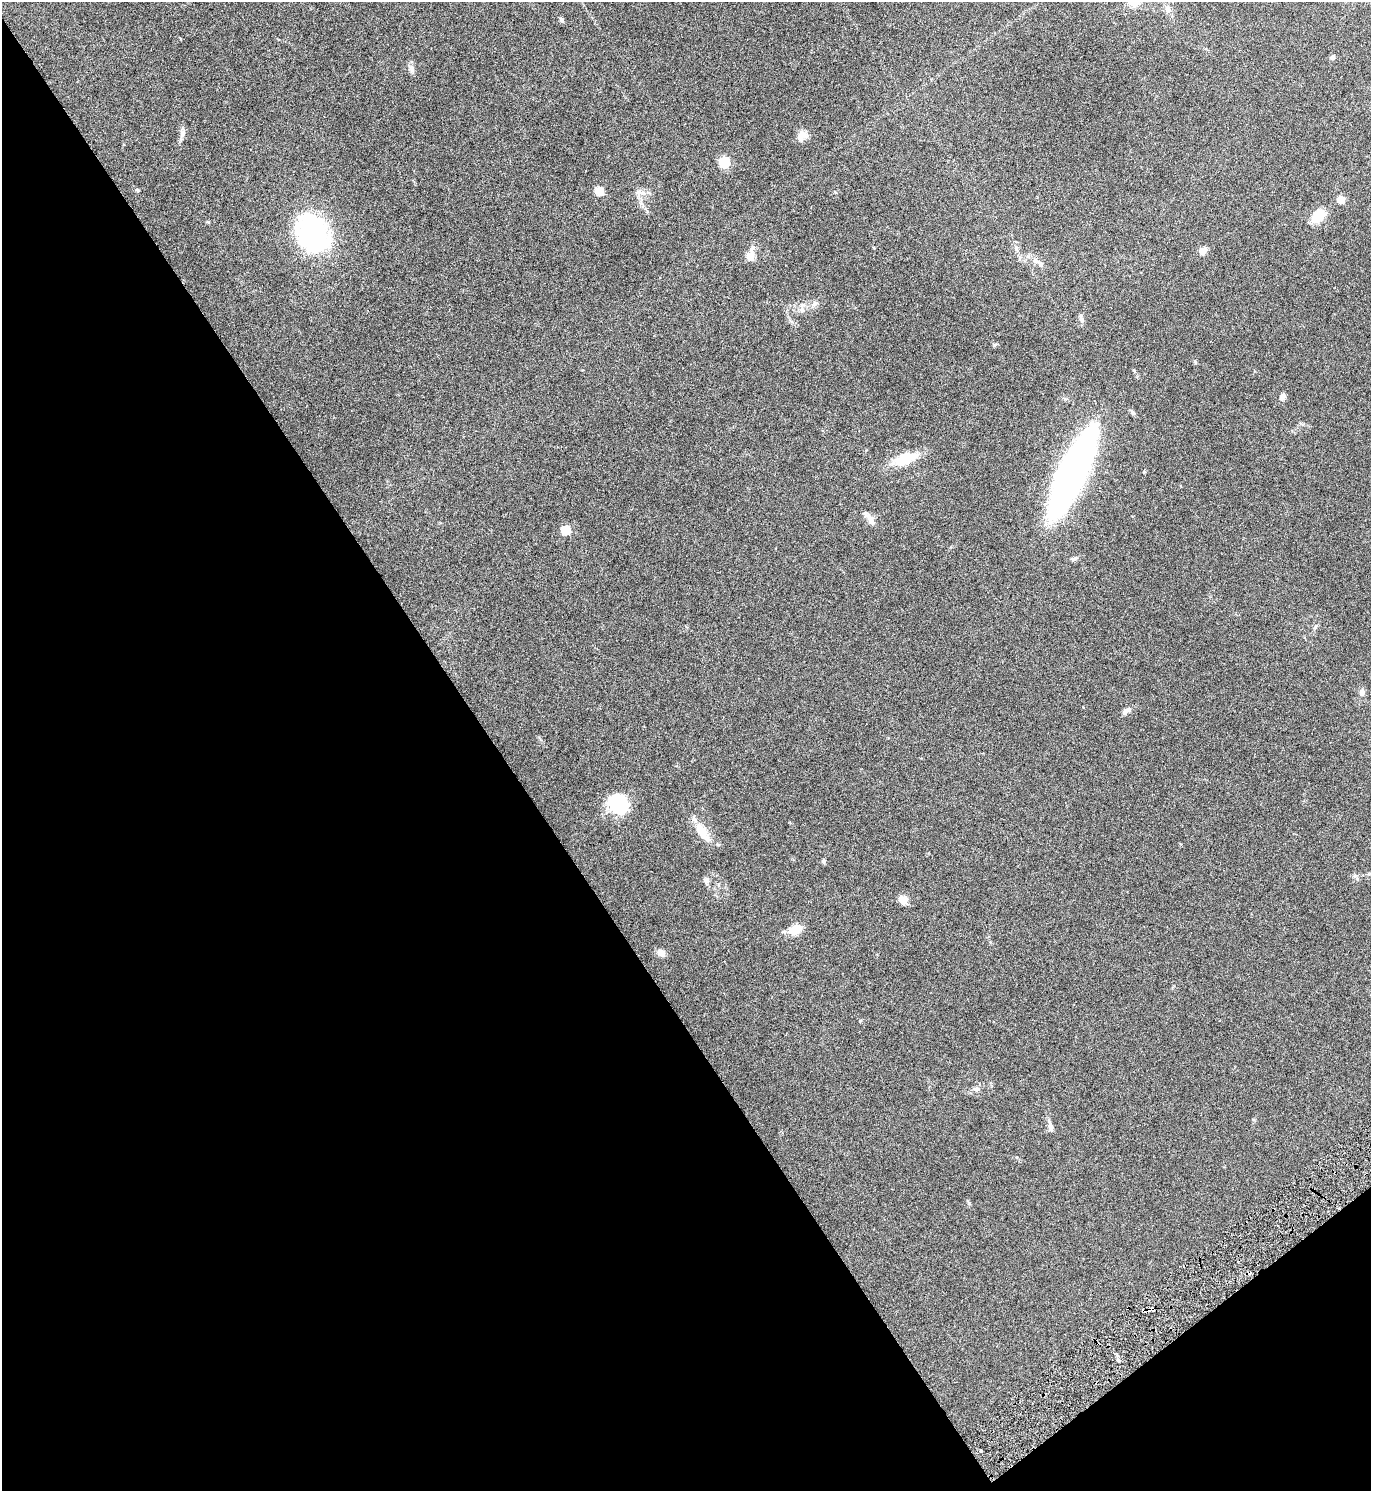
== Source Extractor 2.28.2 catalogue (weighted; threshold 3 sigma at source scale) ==
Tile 14 of 4 x 4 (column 2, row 4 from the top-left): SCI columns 1535-2903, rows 5-1493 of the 5945 x 5961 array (HDU 1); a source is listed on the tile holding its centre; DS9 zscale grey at full resolution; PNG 1373 x 1493 px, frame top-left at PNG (2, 2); no overlay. Shown black and unused: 39% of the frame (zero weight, under 3 of 6 exposures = <1% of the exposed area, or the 3 px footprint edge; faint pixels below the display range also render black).
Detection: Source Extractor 2.28.2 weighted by HDU 2 'WHT'; one run over the whole footprint, this tile lists its part. Background 0.0303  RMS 0.0036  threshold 0.0148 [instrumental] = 3 sigma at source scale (4.09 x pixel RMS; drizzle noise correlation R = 1.36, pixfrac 0.8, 0.05/0.05 arcsec/px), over >= 5 px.
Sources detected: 44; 2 cosmic-ray / hot-pixel residue — not listed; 1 inside a brighter listed object's ellipse — not listed separately; the other 41 listed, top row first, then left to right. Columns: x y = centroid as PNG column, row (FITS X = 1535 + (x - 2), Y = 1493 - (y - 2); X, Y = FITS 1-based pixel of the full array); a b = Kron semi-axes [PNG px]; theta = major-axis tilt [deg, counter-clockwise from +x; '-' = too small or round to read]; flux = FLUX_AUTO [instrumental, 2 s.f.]
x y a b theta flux
1168 10 8 6 -75 1.1
562 20 5 5 - 0.79
1332 57 6 5 - 0.75
411 69 12 7 -78 1.3
182 134 10 7 71 1.2
802 135 16 10 57 2.3
724 162 5 5 - 26
138 190 5 4 - 0.37
599 191 5 5 - 12
639 192 10 4 13 0.9
1341 200 5 4 - 7.4
641 203 7 4 -72 0.77
1318 216 19 12 44 5
313 233 33 23 -76 67
1016 248 9 5 -71 0.95
1203 250 11 7 29 1.6
750 256 12 11 - 2.4
1036 261 9 7 -27 1.3
814 303 8 4 18 0.7
802 310 8 7 - 1.2
1081 319 13 5 -69 0.92
1195 362 6 3 -72 0.34
1283 397 10 6 74 1
1133 412 7 5 -66 0.58
905 459 24 11 19 9.3
1072 472 82 21 65 140
870 519 19 7 -58 2
566 530 5 5 - 13
1315 627 8 4 53 0.51
1362 692 8 7 - 1.4
1126 711 12 6 32 1.2
618 804 25 19 -41 15
703 833 29 11 -56 5.7
824 861 6 5 - 0.56
707 881 9 7 72 1
903 900 10 9 - 2.7
795 929 17 11 31 4.4
661 953 10 8 -27 1.7
976 1089 10 5 -6 0.81
1051 1126 14 6 -74 1.4
980 1451 3 3 - 0.38
Unlisted compact peaks at least as high as the median listed source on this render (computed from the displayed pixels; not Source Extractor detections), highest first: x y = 994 345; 860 1021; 1134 370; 969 1203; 208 222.